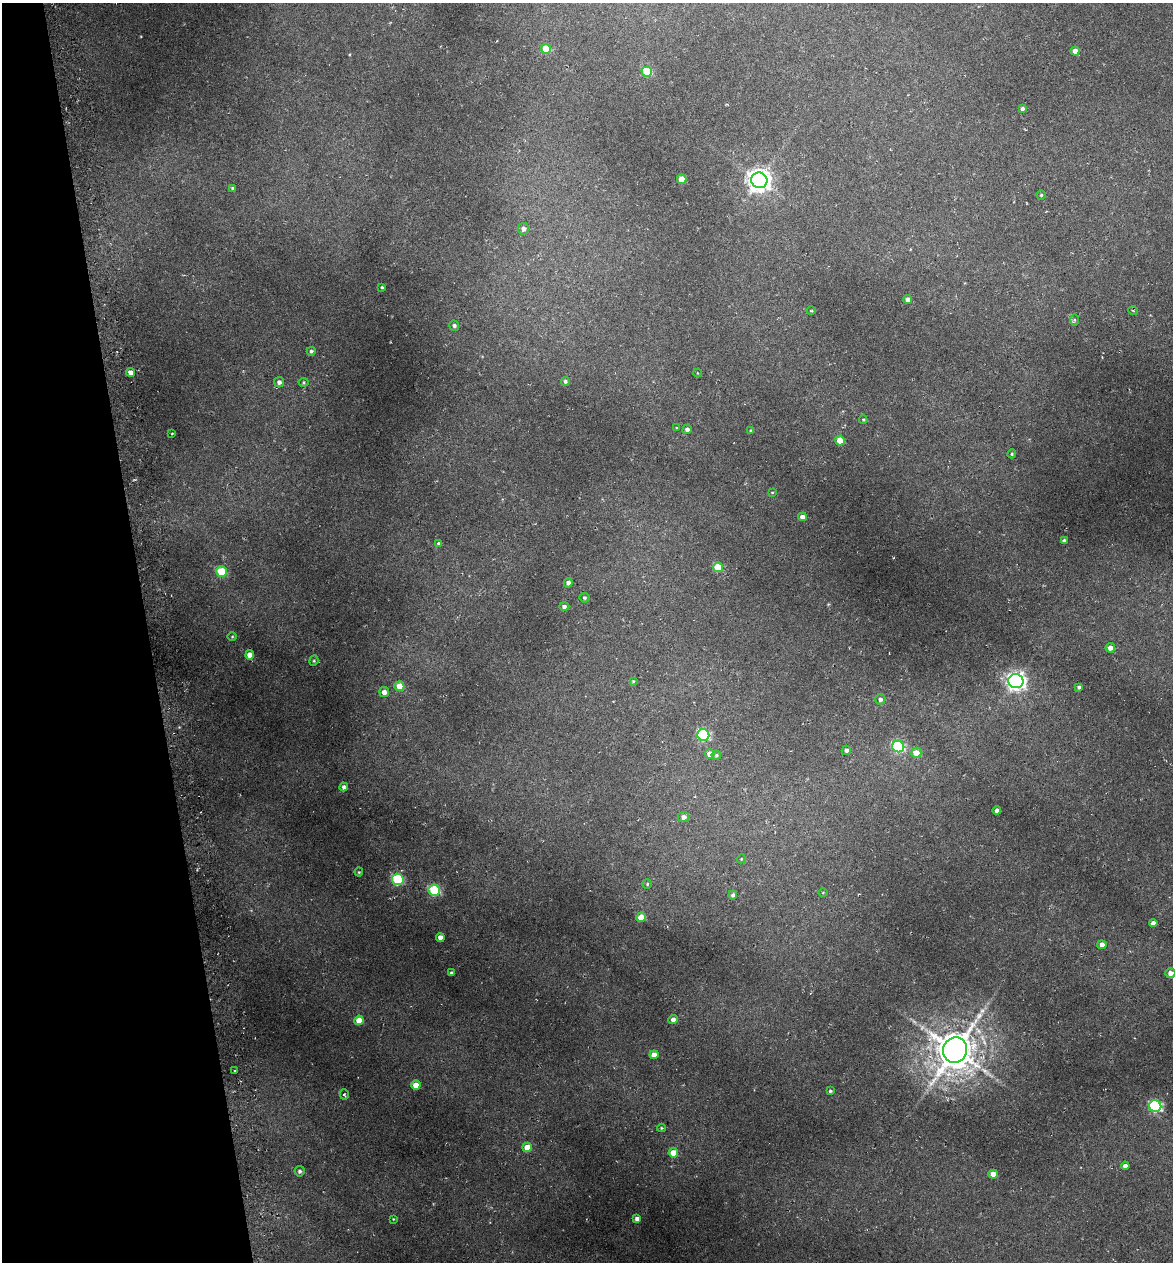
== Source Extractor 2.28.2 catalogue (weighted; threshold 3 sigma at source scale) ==
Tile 5 of 4 x 4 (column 1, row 2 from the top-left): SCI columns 144-1314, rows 2598-3857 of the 4922 x 5194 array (HDU 1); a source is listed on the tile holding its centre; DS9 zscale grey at full resolution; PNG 1175 x 1264 px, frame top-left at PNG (2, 3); each listed source drawn as its Kron ellipse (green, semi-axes under 4 px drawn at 4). Shown black and unused: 12% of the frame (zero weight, under 3 of 6 exposures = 5% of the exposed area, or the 3 px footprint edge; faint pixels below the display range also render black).
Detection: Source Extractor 2.28.2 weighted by HDU 2 'WHT'; one run over the whole footprint, this tile lists its part. Background 0.045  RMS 0.0048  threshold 0.0197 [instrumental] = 3 sigma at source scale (4.09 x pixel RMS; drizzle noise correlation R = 1.36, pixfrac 0.8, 0.0396/0.0396 arcsec/px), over >= 5 px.
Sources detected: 87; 1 too faint to see at this stretch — neither listed nor drawn; the other 86 listed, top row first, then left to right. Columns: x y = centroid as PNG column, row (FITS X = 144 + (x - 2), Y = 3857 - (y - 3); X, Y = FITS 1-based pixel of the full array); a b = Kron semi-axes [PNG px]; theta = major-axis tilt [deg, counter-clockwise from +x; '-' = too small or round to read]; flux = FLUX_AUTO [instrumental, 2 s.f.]
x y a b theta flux
546 49 5 5 - 9.2
1075 51 4 4 - 3.2
647 72 5 5 - 17
1022 109 4 4 - 1.4
682 179 5 4 - 6.2
759 180 8 7 - 410
232 188 4 3 - 0.65
1041 195 4 4 - 0.58
523 229 6 5 - 2
382 287 3 3 - 0.54
908 299 4 4 - 2
811 311 5 3 - 0.5
1133 311 5 3 - 0.36
1074 320 6 4 -90 0.61
454 326 5 5 - 1.1
311 351 4 4 - 0.87
130 372 4 4 - 2.8
697 373 4 3 - 0.29
565 381 4 4 - 0.93
279 382 5 5 - 1.8
304 382 5 4 - 0.57
863 420 4 3 - 0.44
677 428 3 3 - 0.35
687 429 5 4 - 1.5
751 431 4 4 - 0.6
172 433 3 2 - 0.32
840 441 5 5 - 9.6
1012 454 4 4 - 0.64
772 492 4 2 - 0.35
802 517 4 4 - 3
1064 541 4 4 - 1.3
439 544 4 4 - 1.7
718 567 5 5 - 12
221 571 5 5 - 18
568 583 5 4 - 1.7
584 598 5 5 - 0.8
564 606 5 4 - 1.3
232 637 4 3 - 0.4
1110 648 5 4 - 2.6
250 655 4 4 - 3.8
314 661 5 4 - 0.58
633 681 4 4 - 0.51
1016 681 7 7 - 230
399 686 5 5 - 6.6
1079 687 4 3 - 0.92
384 692 5 5 - 2.8
880 699 5 5 - 1.3
703 735 6 5 - 50
898 747 6 5 - 51
846 750 5 4 - 1.5
916 753 5 5 - 5.9
710 754 5 4 - 3.7
716 755 4 4 - 0.65
344 787 4 4 - 1.5
997 810 4 4 - 2.1
684 817 5 5 - 2
741 859 4 3 - 0.38
359 872 4 4 - 0.48
398 879 6 5 - 36
647 884 5 5 - 0.69
434 890 6 5 - 37
823 892 5 3 - 0.41
733 895 4 4 - 1.1
641 917 5 5 - 8.7
1153 923 4 4 - 2.4
440 937 4 4 - 2.9
1102 945 4 4 - 3
451 973 3 3 - 0.87
1170 973 5 5 - 2.8
359 1020 5 4 - 7.1
673 1020 5 4 - 2.3
955 1050 13 12 - 1500
654 1055 4 4 - 3.7
235 1071 4 3 - 0.45
416 1085 4 4 - 6.7
830 1091 3 3 - 0.66
344 1094 5 4 - 0.63
1155 1106 6 5 - 67
661 1128 4 3 - 0.46
527 1147 5 4 - 8
673 1153 5 4 - 8.9
1125 1166 4 4 - 2.3
300 1171 5 5 - 1.2
993 1174 5 4 - 4.1
393 1219 3 2 - 0.32
637 1219 4 4 - 2.3
Isophote crosses this tile's border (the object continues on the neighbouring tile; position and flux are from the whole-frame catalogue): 1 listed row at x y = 1170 973